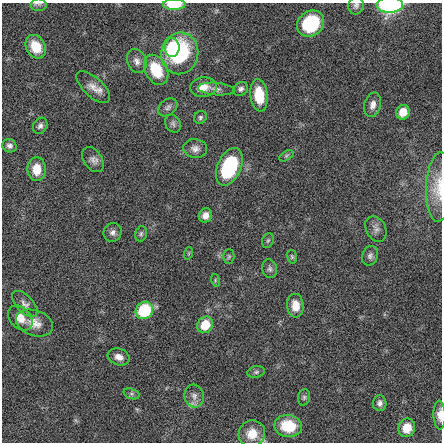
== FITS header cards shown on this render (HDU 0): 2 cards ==
NAXIS1  =                  440 / length of data axis 1
NAXIS2  =                  440 / length of data axis 2

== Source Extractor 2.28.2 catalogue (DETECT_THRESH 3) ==
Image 440 x 440 px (HDU 0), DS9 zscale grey, 1 PNG px = 1 image px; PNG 444 x 444 px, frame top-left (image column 1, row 440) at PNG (2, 3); each listed source drawn as its Kron ellipse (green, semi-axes under 4 px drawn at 4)
Background -0.00833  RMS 0.61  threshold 1.83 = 3 sigma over >= 5 px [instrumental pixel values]
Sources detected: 55; all 55 listed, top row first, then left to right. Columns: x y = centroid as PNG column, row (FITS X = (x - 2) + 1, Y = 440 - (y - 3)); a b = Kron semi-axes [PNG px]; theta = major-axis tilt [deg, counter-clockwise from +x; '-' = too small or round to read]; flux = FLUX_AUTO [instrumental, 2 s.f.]
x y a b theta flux
39 4 8 6 0 98
174 4 11 5 1 1300
356 5 9 7 78 130
390 5 13 8 1 5700
311 24 14 12 41 2500
36 47 12 9 -61 880
172 48 9 7 89 660
180 53 21 18 81 4800
137 61 12 9 -66 240
156 70 16 11 -62 1500
93 87 21 9 -43 390
203 87 13 10 5 460
216 89 18 6 -5 190
241 89 8 6 36 130
259 95 16 8 -82 1100
373 105 12 8 75 240
168 107 11 7 40 140
403 112 7 6 - 570
200 117 7 6 - 89
173 124 9 7 -58 120
40 126 8 6 60 140
9 146 7 6 - 150
195 149 12 9 -6 240
286 156 8 4 31 72
93 160 14 9 -55 230
229 167 20 11 67 3400
37 169 12 9 88 680
439 187 35 13 87 780
205 215 7 6 - 300
376 229 13 9 -62 210
113 232 9 8 - 170
141 234 8 5 74 83
268 241 7 5 67 85
189 253 6 4 71 56
370 256 10 7 68 150
229 257 7 5 88 76
292 257 7 5 -74 64
270 269 9 7 -77 130
215 280 6 4 -73 52
25 304 16 8 -46 220
295 306 12 8 -85 460
144 310 9 8 - 2700
20 318 14 10 -46 500
35 323 19 12 -19 480
205 325 8 7 - 910
119 357 11 8 -18 280
256 372 9 5 10 89
131 394 8 5 -19 89
194 396 11 9 -74 250
304 397 8 6 75 91
380 403 7 7 - 160
440 415 14 6 -88 250
288 426 14 11 -8 1400
407 428 9 8 - 610
252 434 13 13 - 730
At the frame edge (FLAGS 8, measured only in part): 7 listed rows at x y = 39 4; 174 4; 356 5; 390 5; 439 187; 440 415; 252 434